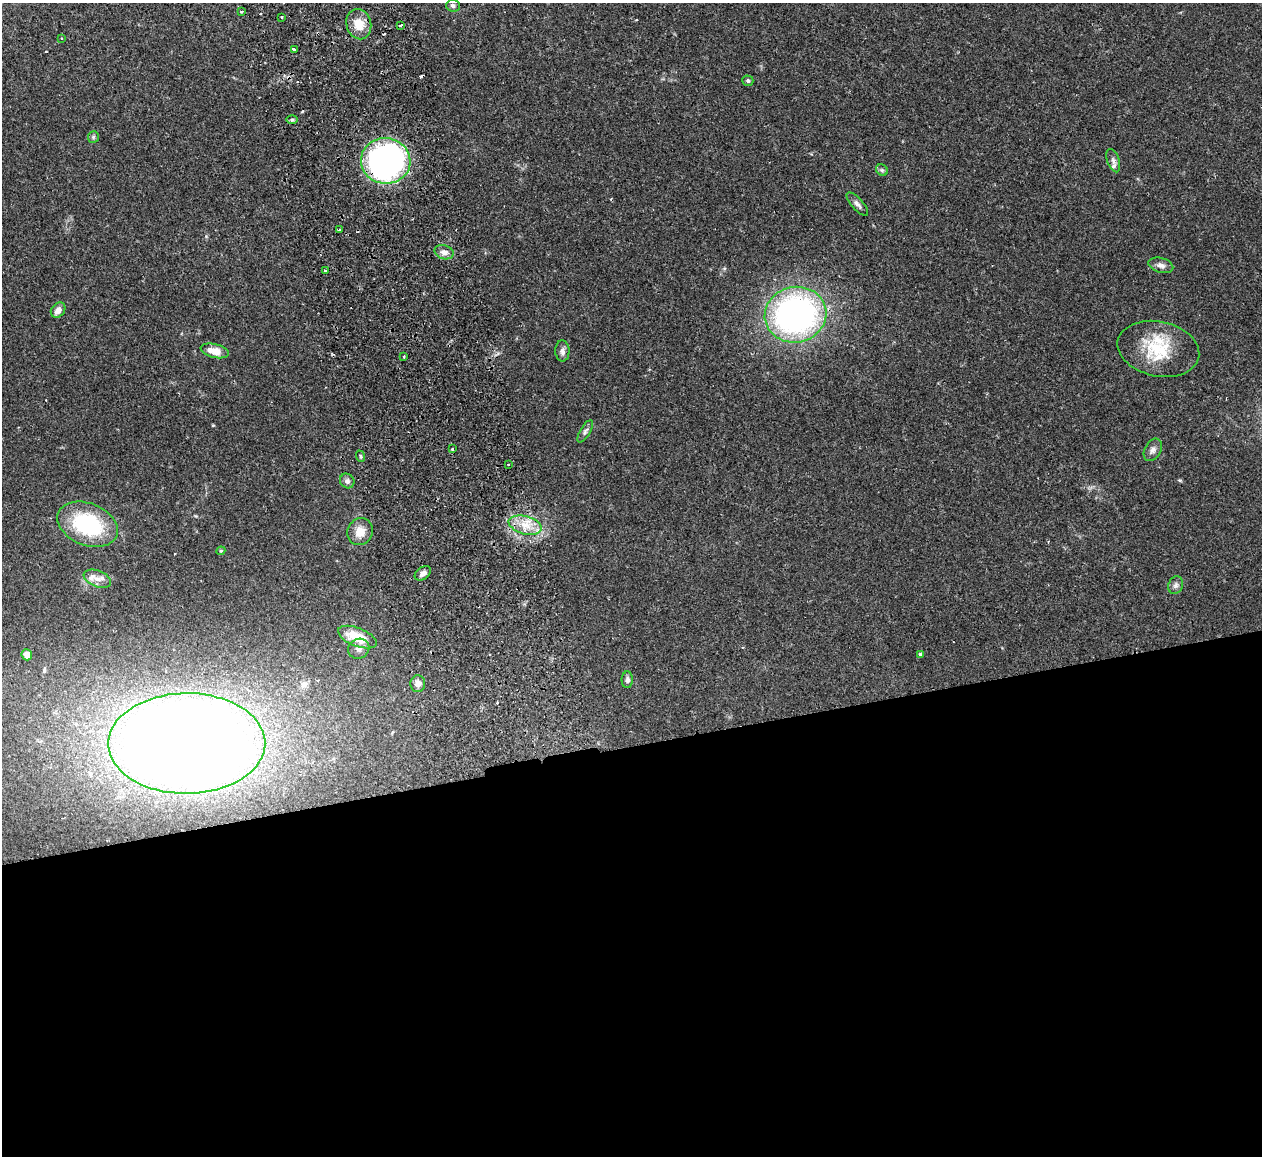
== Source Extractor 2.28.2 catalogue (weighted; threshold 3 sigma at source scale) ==
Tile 15 of 4 x 4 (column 3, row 4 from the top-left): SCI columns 2575-3834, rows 159-1312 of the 5149 x 5047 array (HDU 1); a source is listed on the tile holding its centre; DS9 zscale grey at full resolution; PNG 1264 x 1158 px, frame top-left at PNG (2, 3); each listed source drawn as its Kron ellipse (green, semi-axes under 4 px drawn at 4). Shown black and unused: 36% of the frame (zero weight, under 2 of 3 exposures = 3% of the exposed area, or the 3 px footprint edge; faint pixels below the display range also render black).
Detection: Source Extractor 2.28.2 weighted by HDU 2 'WHT'; one run over the whole footprint, this tile lists its part. Background 0.0823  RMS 0.0059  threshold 0.0264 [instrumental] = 3 sigma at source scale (4.5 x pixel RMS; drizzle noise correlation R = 1.50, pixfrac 1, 0.05/0.05 arcsec/px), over >= 5 px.
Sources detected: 51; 1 inside a brighter object's white glare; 5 cosmic-ray / hot-pixel residue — neither listed nor drawn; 1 inside a brighter listed object's ellipse — not listed separately; the other 44 listed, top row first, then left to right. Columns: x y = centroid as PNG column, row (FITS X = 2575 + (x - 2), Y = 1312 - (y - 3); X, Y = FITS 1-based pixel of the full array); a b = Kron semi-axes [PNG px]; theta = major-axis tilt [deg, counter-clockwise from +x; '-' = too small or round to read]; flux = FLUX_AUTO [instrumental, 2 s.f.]
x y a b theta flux
453 6 7 6 - 1.5
241 11 3 3 - 1.4
282 17 3 2 - 0.86
359 24 15 12 -75 10
401 25 4 3 - 2.5
62 38 3 2 - 0.7
294 50 3 3 - 1.7
748 81 5 5 - 1.1
292 120 6 4 1 0.78
93 137 6 5 - 0.93
386 161 25 22 -5 170
1113 161 12 6 -71 2.1
882 170 6 5 - 1
857 204 15 5 -48 2.3
339 230 3 3 - 1.2
444 252 10 7 -17 3.4
1161 265 12 7 -16 2.9
325 270 3 2 - 0.58
58 310 8 6 50 3.7
796 315 31 28 12 200
1158 349 41 27 -12 31
215 351 14 7 -14 7.4
562 351 10 7 -88 2.4
404 357 3 2 - 0.55
585 431 12 5 59 1.8
452 449 3 3 - 1.7
1153 450 12 8 60 2.8
360 456 6 3 -71 0.78
508 464 3 2 - 0.82
347 481 8 7 - 1.8
87 524 31 21 -22 49
525 525 17 9 -15 8.9
360 532 14 12 60 7.6
221 551 4 4 - 0.62
423 573 9 6 37 2.4
97 579 14 8 -22 4.6
1176 585 9 7 65 2
357 637 20 9 -21 16
359 649 11 10 - 3.4
920 654 3 3 - 1.4
27 655 5 5 - 5.5
627 680 8 5 87 1.8
418 684 8 7 - 3.4
187 743 78 50 0 1200
Overlapping masked pixels (flux is a lower limit): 1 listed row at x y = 386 161